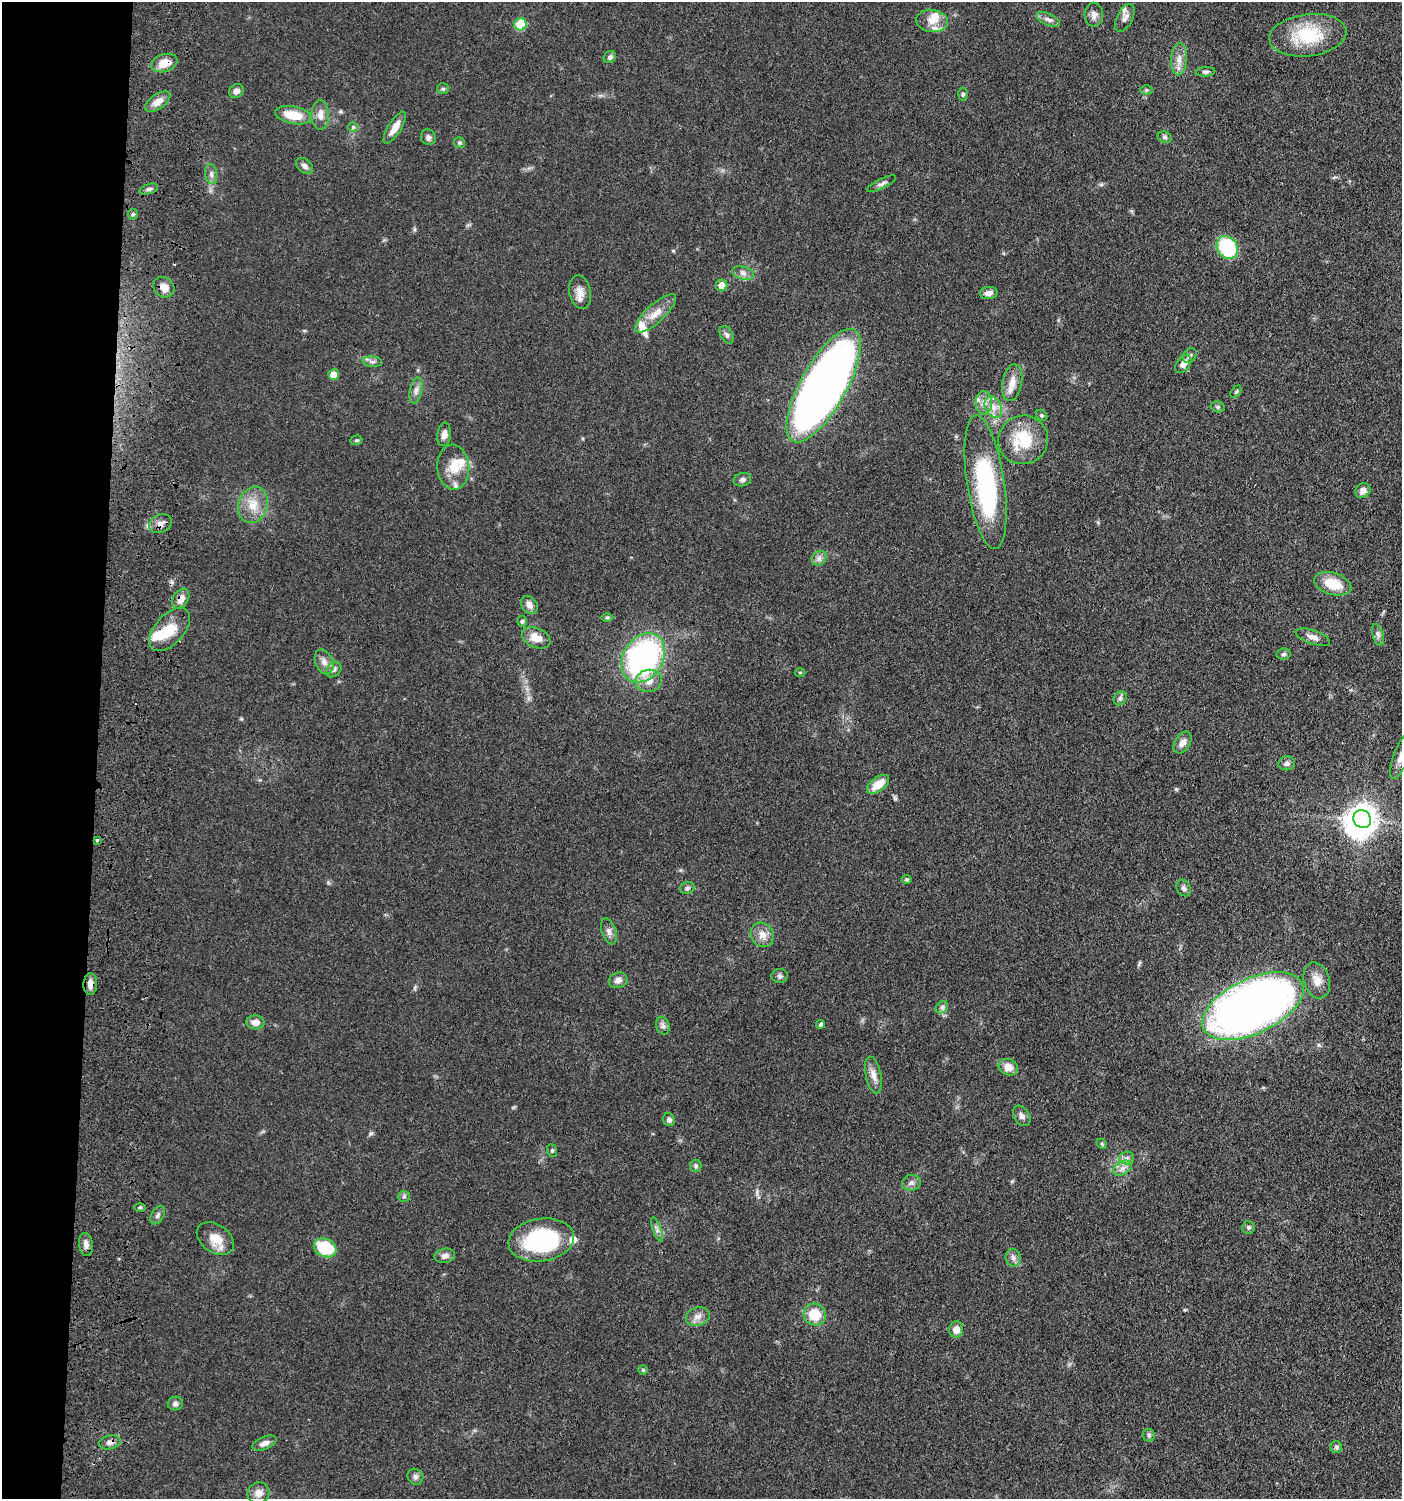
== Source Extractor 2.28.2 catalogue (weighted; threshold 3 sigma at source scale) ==
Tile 4 of 3 x 3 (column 1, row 2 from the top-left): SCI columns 199-1598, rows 1591-3087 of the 4709 x 4683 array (HDU 1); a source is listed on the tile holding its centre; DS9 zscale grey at full resolution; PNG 1404 x 1501 px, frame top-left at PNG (2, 2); each listed source drawn as its Kron ellipse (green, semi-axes under 4 px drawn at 4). Shown black and unused: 7% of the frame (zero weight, under 3 of 4 exposures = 9% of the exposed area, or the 3 px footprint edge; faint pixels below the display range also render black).
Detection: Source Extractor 2.28.2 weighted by HDU 2 'WHT'; one run over the whole footprint, this tile lists its part. Background 0.0597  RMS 0.005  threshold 0.0223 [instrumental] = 3 sigma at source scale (4.5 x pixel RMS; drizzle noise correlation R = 1.50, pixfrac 1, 0.05/0.05 arcsec/px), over >= 5 px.
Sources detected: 136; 2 inside a brighter object's white glare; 1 cosmic-ray / hot-pixel residue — neither listed nor drawn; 8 inside a brighter listed object's ellipse — not listed separately; the other 125 listed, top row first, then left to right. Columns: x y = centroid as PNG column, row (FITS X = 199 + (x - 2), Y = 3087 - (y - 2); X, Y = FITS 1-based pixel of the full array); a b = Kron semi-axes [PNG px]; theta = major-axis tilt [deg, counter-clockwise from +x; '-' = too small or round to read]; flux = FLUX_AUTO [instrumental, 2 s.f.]
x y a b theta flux
1094 15 12 9 -88 2.6
1125 18 15 8 64 2.6
1048 19 12 6 -25 2
932 21 16 11 -6 5.9
520 24 6 6 - 17
1308 35 39 21 7 27
610 57 6 5 - 1.4
1179 59 16 8 85 4.1
164 63 13 8 18 7.2
1205 72 10 4 3 1.1
443 89 6 5 - 0.92
1146 90 6 5 - 0.79
236 91 8 6 39 2.4
963 94 6 4 89 0.88
158 102 14 7 34 4.7
293 115 18 8 -11 12
320 115 15 9 90 3.8
353 127 5 5 - 0.72
395 128 18 6 58 4.9
428 137 8 7 - 1.8
1165 137 7 5 -23 1
459 143 5 5 - 0.84
305 166 9 6 -40 2
211 174 10 6 -81 1.7
882 184 16 5 26 1.8
149 189 9 5 18 1.3
133 214 5 5 - 0.79
1227 247 12 10 -55 36
743 273 11 6 -15 2.1
722 285 6 5 - 5.2
164 287 11 9 -36 4
580 292 17 10 -78 4.6
989 293 9 6 6 2.7
656 313 26 9 43 6.9
727 335 9 6 -60 1.5
1190 355 8 6 46 1.2
372 362 10 5 -4 1.5
1183 364 10 6 53 2.9
334 375 5 5 - 5.3
1012 383 18 9 80 5.5
824 385 64 23 61 430
416 390 13 6 78 2.4
1236 392 7 4 53 0.73
984 403 12 8 -89 3.5
993 407 11 8 -63 4.1
1218 407 7 5 -15 0.94
1042 415 6 5 - 0.8
444 434 12 7 81 2.7
356 440 6 4 18 0.68
1023 440 25 24 - 21
453 467 22 16 -85 9.9
742 480 9 6 15 1.5
986 482 67 18 -81 77
1363 491 8 7 - 3.1
253 505 18 14 73 8.5
160 524 12 9 23 2.8
819 558 8 6 45 1.8
1333 584 19 11 -16 12
181 599 11 7 58 3.9
529 605 9 7 -51 2.8
607 617 6 4 0 0.68
522 621 5 4 - 0.78
170 629 26 14 48 11
1378 635 11 5 -72 1.7
1313 637 18 6 -19 3
536 638 15 10 -24 6.2
1283 654 7 5 7 1.1
643 658 26 20 58 120
324 662 13 9 -68 3.3
334 669 9 6 45 1.7
800 672 5 3 - 0.5
649 681 13 11 7 5
1120 698 7 6 - 1.4
1182 742 12 7 58 3.1
1401 756 24 7 70 4.7
1287 763 8 7 - 1.6
878 784 13 7 37 8
1362 819 9 8 - 470
97 840 3 3 - 0.72
907 879 5 4 - 0.9
687 888 7 5 16 1.1
1184 888 9 6 -58 1.5
609 931 13 7 -71 2.3
762 935 13 11 -53 4.6
780 976 8 7 - 1.4
618 980 9 7 20 2.5
1317 980 18 13 -74 5.6
90 984 11 7 89 2.9
1253 1006 54 27 25 410
942 1007 7 5 45 1.3
256 1022 9 7 -2 3.4
821 1024 4 4 - 1.3
663 1026 9 6 -74 1.6
1008 1067 10 8 -21 4.5
873 1075 19 7 -78 3.8
1022 1116 11 7 -58 2.1
669 1120 6 5 - 1.6
1102 1144 6 4 -46 0.66
552 1151 6 5 - 0.8
1127 1158 7 6 - 1.5
696 1166 6 5 - 0.99
1123 1168 10 6 26 2.4
911 1183 9 8 - 1.9
404 1196 6 5 - 0.88
140 1207 6 4 1 0.73
158 1215 10 6 61 1.5
1248 1227 6 6 - 1.1
657 1229 13 4 -71 1.6
215 1238 20 14 -36 8.4
541 1240 33 21 9 54
86 1244 12 7 -83 2.7
325 1248 12 9 -25 23
445 1256 10 7 12 2.4
1013 1258 9 7 -74 2.1
815 1314 11 10 - 11
698 1316 12 9 17 3.2
956 1329 8 7 - 4.1
643 1370 5 5 - 0.61
175 1404 7 7 - 1.5
1149 1435 6 6 - 0.98
110 1442 11 7 13 2.3
265 1443 13 6 21 2.4
1336 1447 6 6 - 0.99
415 1477 8 7 - 1.6
258 1493 11 10 - 3.8
Overlapping masked pixels (flux is a lower limit): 6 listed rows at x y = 164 63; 164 287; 160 524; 181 599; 90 984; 110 1442
Isophote crosses this tile's border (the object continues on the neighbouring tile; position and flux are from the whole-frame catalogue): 1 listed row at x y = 1401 756